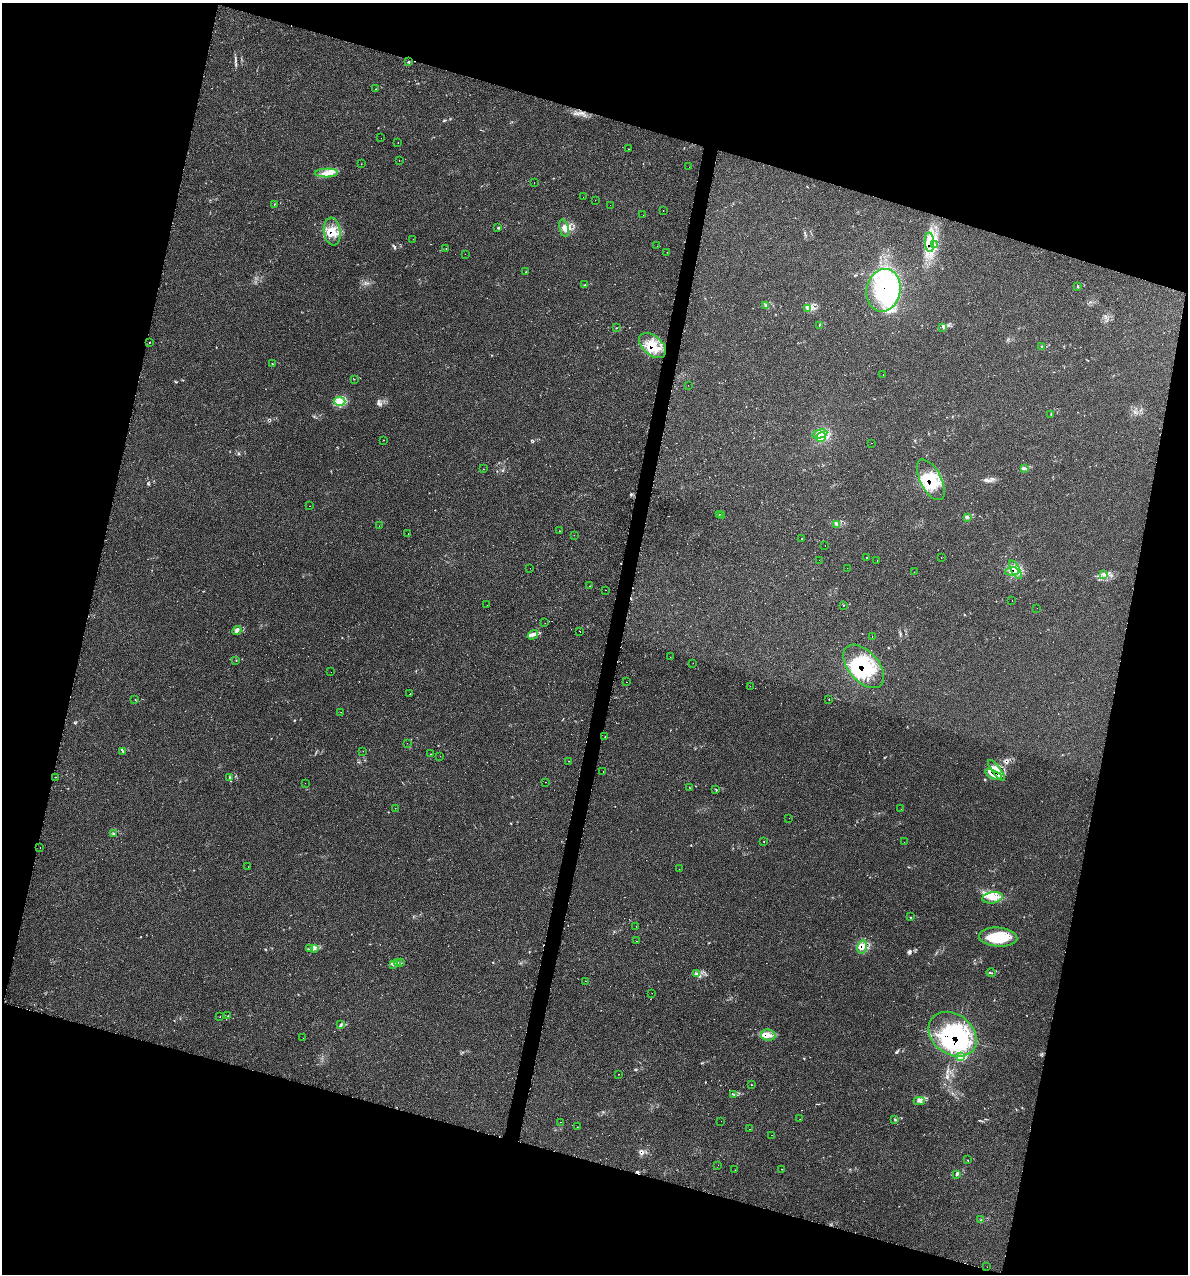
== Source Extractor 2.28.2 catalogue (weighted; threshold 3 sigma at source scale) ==
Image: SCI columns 127-4868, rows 7-5094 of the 5134 x 5104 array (HDU 1 of 3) = the unmasked area's bounding box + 8 px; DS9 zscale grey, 4 x 4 block average (1 PNG px = mean of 4 x 4 image px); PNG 1190 x 1276 px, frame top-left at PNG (2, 3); each listed source drawn as its Kron ellipse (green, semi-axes under 4 px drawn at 4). Shown black and unused: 33% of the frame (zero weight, under 2 of 3 exposures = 1% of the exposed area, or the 3 px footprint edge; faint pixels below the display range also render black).
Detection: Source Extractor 2.28.2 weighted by HDU 2 'WHT'. Background 0.118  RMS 0.0072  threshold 0.0324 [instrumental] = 3 sigma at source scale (4.5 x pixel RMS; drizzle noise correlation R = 1.50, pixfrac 1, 0.05/0.05 arcsec/px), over >= 5 px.
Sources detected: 223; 9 inside a brighter object's white glare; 23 cosmic-ray / hot-pixel residue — neither listed nor drawn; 7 coinciding with a brighter row at this scale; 25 inside a brighter listed object's ellipse — not listed separately; the other 159 listed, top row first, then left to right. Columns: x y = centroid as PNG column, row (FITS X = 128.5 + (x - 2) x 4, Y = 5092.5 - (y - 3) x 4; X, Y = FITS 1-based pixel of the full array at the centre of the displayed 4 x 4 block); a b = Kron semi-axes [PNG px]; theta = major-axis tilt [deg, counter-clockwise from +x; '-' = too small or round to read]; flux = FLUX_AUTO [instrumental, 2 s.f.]
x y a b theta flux
409 62 3 2 - 3.3
376 89 2 2 - 1.1
381 138 2 2 - 0.63
398 143 2 2 - 5.1
628 149 2 2 - 6.8
399 160 2 2 - 0.75
361 164 2 2 - 0.76
689 167 2 2 - 1.5
326 173 11 4 1 30
534 183 2 2 - 1.7
583 197 2 2 - 1.4
595 200 2 2 - 0.81
274 204 2 2 - 1.5
610 205 2 2 - 0.86
663 210 2 2 - 0.97
643 215 2 2 - 1.5
498 228 3 2 - 1.9
564 228 9 4 -77 21
332 232 14 8 -82 56
413 239 2 2 - 1.1
929 242 9 4 -87 37
935 245 2 2 - 4.1
657 246 2 2 - 0.69
446 248 2 2 - 3.7
667 252 2 2 - 1.5
465 254 2 2 - 0.54
526 272 2 2 - 2.1
585 284 2 2 - 1.5
1078 286 3 2 - 2.8
883 290 21 17 79 240
765 305 3 2 - 2
808 308 3 2 - 8.2
819 325 3 2 - 2
943 327 3 2 - 1.5
616 328 2 2 - 1.7
150 342 2 2 - 1
652 345 16 9 -41 79
1042 347 2 2 - 2.6
272 364 2 2 - 2
883 374 2 2 - 1.4
354 379 2 2 - 1
688 385 2 2 - 0.52
340 401 5 4 - 23
1051 414 2 2 - 1.8
820 434 7 3 14 18
821 437 5 3 - 14
383 440 2 2 - 0.85
872 443 2 2 - 1.8
1025 468 3 3 - 5.6
483 469 2 2 - 0.73
931 480 22 10 -62 130
309 506 2 2 - 1.7
719 514 2 2 - 3
721 515 2 2 - 0.89
968 518 2 2 - 1.5
837 524 4 2 - 3.8
379 526 2 2 - 0.72
560 531 2 2 - 3.7
408 534 2 2 - 0.74
574 535 2 2 - 2.8
801 539 2 2 - 70
825 545 2 2 - 1.9
866 558 2 2 - 4.9
941 558 2 2 - 1.3
819 560 2 2 - 2.1
877 560 2 2 - 0.76
530 568 2 2 - 1.4
847 568 2 2 - 2.3
1016 570 10 3 -62 24
1012 571 7 3 6 20
914 572 2 2 - 3.6
1104 574 4 2 - 6.6
590 586 2 2 - 1.1
605 590 2 2 - 1.6
1012 600 2 2 - 0.8
487 605 2 2 - 2.8
844 605 2 2 - 1.3
1037 608 2 2 - 1.1
545 623 2 2 - 0.76
237 631 5 3 - 8.3
580 631 2 2 - 2.3
533 635 5 2 - 9.6
872 637 2 2 - 0.83
670 657 2 2 - 1.7
236 661 2 2 - 1.1
693 663 2 2 - 0.67
864 666 26 15 -48 360
331 672 2 2 - 0.96
627 682 2 2 - 2.4
750 686 2 2 - 0.79
410 694 2 2 - 5
135 699 2 2 - 1.3
829 699 2 2 - 1.2
341 712 2 2 - 0.95
605 737 2 2 - 0.86
407 743 2 2 - 1.2
123 751 2 2 - 2.1
363 751 2 2 - 0.79
431 754 2 2 - 3
440 756 2 2 - 1.7
568 761 2 2 - 0.9
996 770 13 4 -52 46
603 772 2 2 - 2.9
994 775 9 3 -23 20
55 777 2 2 - 1.6
230 777 2 2 - 1.8
545 782 2 2 - 3.5
305 783 2 2 - 0.79
690 788 2 2 - 1.5
716 789 2 2 - 1.5
395 808 2 2 - 1.6
901 809 2 2 - 1.6
789 818 2 2 - 1.5
113 834 4 2 - 4
764 842 2 2 - 1.7
904 842 2 2 - 2.5
40 848 2 2 - 0.88
248 867 2 2 - 1.3
679 869 2 2 - 1.5
992 898 10 5 9 36
910 917 2 2 - 1.4
636 926 2 2 - 1.3
998 937 19 9 -4 160
636 941 2 2 - 1.4
862 947 7 4 81 24
310 949 3 2 - 3.9
315 949 2 2 - 2
398 962 2 2 - 1.6
400 963 2 2 - 1.6
394 964 3 2 - 5.7
696 973 4 3 - 9.1
991 973 4 2 - 4
585 981 2 2 - 1.1
652 993 2 2 - 0.7
228 1016 2 2 - 1.3
220 1017 2 2 - 3.3
341 1025 3 2 - 4.4
953 1034 26 20 -37 640
768 1035 7 5 -9 26
303 1038 2 2 - 1
960 1057 2 2 - 3.4
619 1074 2 2 - 1.4
751 1085 2 2 - 17
734 1094 4 2 - 3.9
919 1101 6 2 -3 5.6
800 1119 2 2 - 1.6
895 1119 3 2 - 3.3
721 1121 2 2 - 0.96
560 1122 2 2 - 2
577 1127 2 2 - 1.1
749 1129 2 2 - 1.7
772 1135 2 2 - 2.7
967 1160 2 2 - 1.3
718 1165 2 2 - 0.56
781 1169 2 2 - 1.1
735 1170 2 2 - 1.6
956 1175 3 2 - 2.4
981 1219 2 2 - 1.2
987 1267 2 2 - 0.8
Overlapping masked pixels (flux is a lower limit): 14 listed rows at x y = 332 232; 929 242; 883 290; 652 345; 821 437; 931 480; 1016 570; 1012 571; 864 666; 996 770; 994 775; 862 947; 953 1034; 768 1035
Diffuse or blended objects may show on this block-average render without a row.